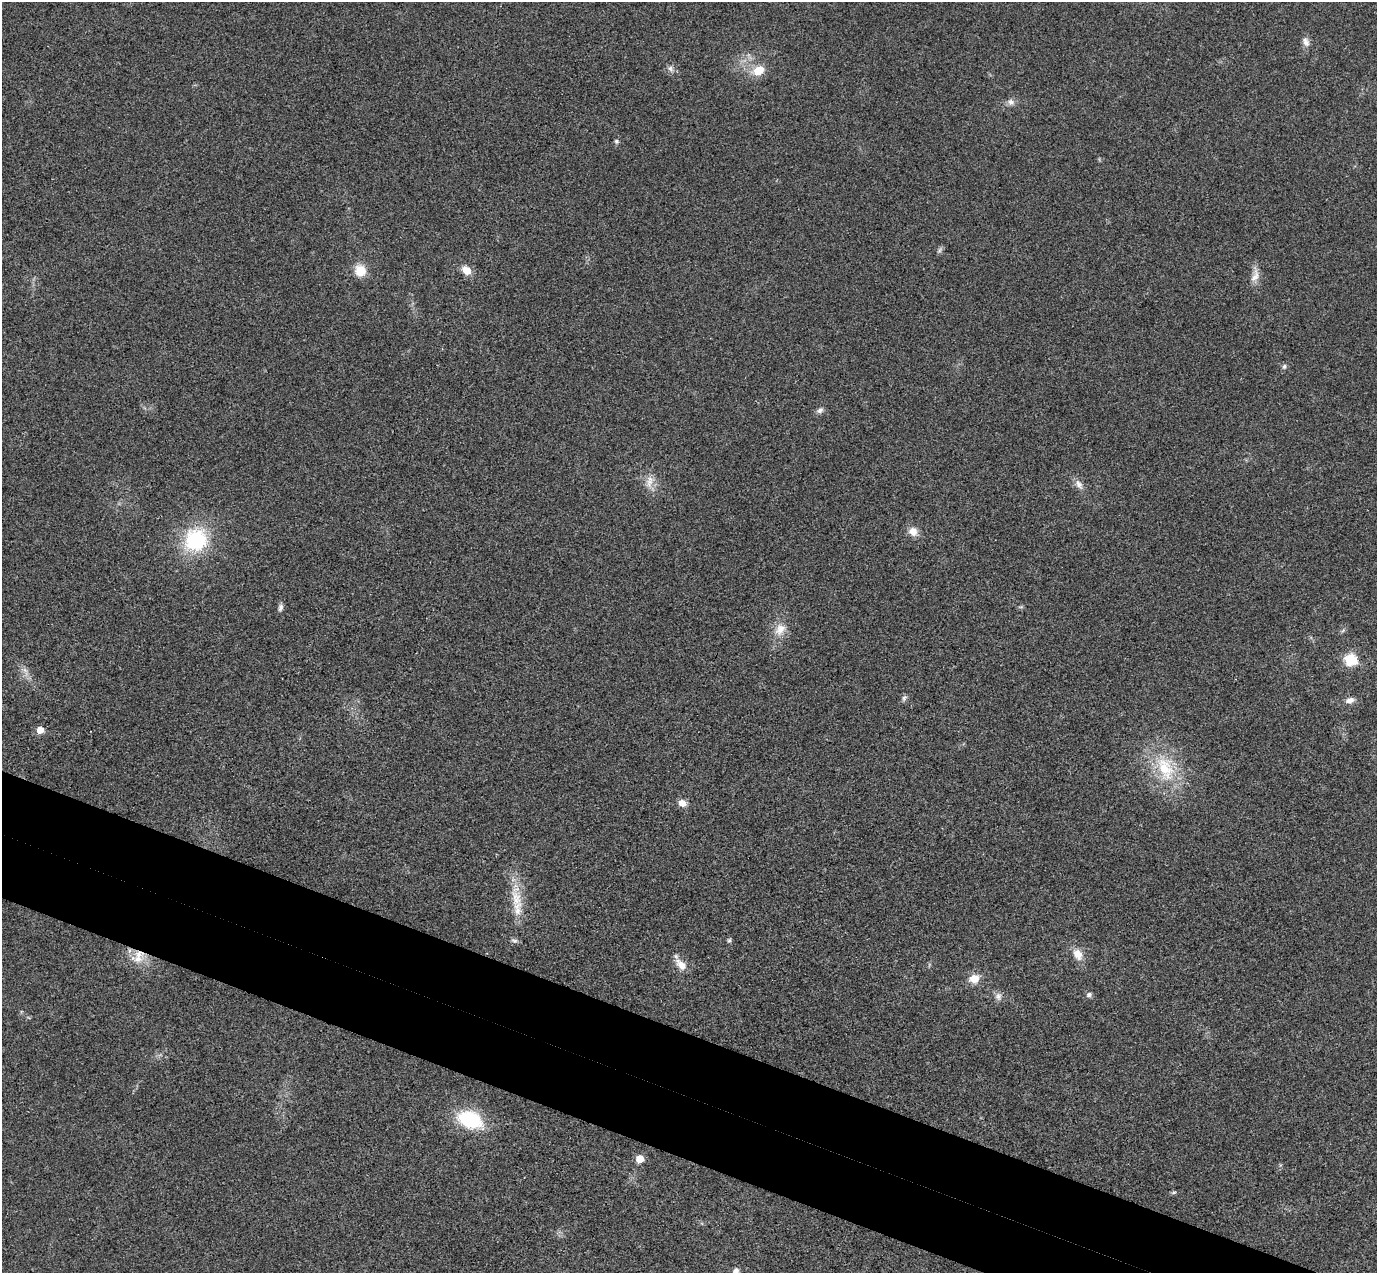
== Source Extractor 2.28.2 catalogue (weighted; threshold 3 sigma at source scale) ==
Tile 6 of 4 x 4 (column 2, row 2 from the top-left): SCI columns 1406-2780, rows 2866-4136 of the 5557 x 5599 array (HDU 1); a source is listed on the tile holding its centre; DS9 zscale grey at full resolution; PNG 1379 x 1275 px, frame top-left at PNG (2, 2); no overlay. Shown black and unused: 8% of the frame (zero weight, under 3 of 4 exposures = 6% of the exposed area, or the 3 px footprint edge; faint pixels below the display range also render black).
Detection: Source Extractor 2.28.2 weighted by HDU 2 'WHT'; one run over the whole footprint, this tile lists its part. Background 0.0192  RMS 0.0061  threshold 0.0275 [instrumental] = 3 sigma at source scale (4.5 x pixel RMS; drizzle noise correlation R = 1.50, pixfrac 1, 0.05/0.05 arcsec/px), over >= 5 px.
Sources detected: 37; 1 inside a brighter listed object's ellipse — not listed separately; the other 36 listed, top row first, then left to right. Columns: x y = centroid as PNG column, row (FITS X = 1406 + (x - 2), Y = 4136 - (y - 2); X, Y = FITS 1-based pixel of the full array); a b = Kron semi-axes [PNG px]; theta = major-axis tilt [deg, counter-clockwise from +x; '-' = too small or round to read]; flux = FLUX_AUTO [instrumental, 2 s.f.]
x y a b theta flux
1306 42 13 8 -66 3.1
670 68 7 6 - 1.9
759 70 12 9 33 9.8
1011 102 9 8 - 2.5
616 141 6 5 - 1.1
940 250 7 4 71 1.3
360 270 12 12 - 9.7
466 270 11 8 -35 6.4
1255 276 19 9 64 4.9
1284 367 7 5 73 1.3
820 410 9 6 39 2
650 481 19 8 78 5.2
1079 484 14 8 -55 3.5
913 531 11 10 - 5.2
196 540 32 30 24 41
280 607 10 6 70 1.8
780 629 18 12 49 7.5
1350 659 7 6 - 42
904 698 7 6 - 1.4
1350 700 11 7 20 3
40 730 5 5 - 7.4
1165 768 38 20 -66 31
682 803 8 7 - 5
516 898 26 13 -75 13
514 940 10 4 -5 1.3
729 940 6 5 - 0.94
138 954 14 11 42 8.8
1078 954 14 10 -64 6.6
681 964 18 10 -47 6
974 979 14 11 8 6.4
1089 995 8 6 30 1.6
998 996 9 8 - 2.6
470 1120 25 16 -21 39
640 1159 6 5 - 10
1174 1192 7 3 19 0.88
736 1271 8 7 - 2.3
Overlapping masked pixels (flux is a lower limit): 1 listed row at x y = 138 954
Isophote crosses this tile's border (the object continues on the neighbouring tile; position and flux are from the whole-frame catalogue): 1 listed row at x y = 736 1271